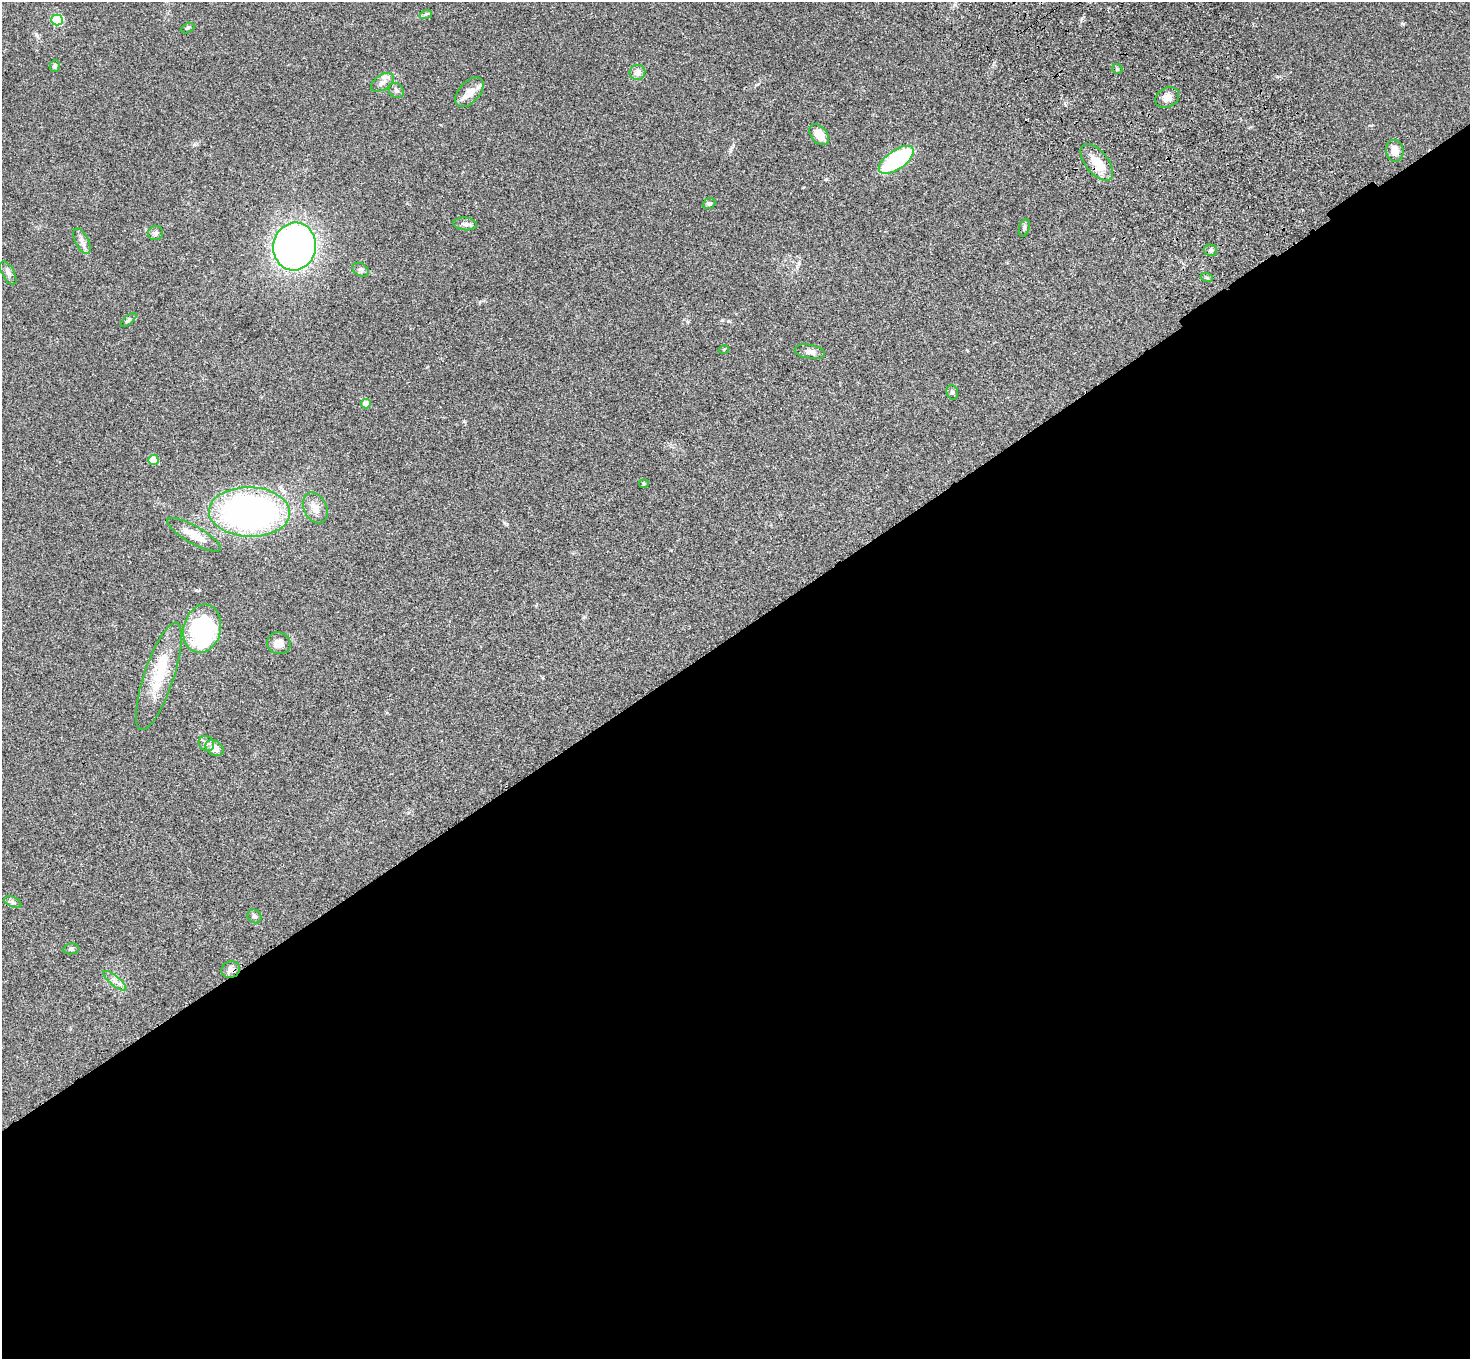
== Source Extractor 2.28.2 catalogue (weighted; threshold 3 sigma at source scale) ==
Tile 15 of 4 x 4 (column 3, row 4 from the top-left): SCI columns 3043-4510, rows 379-1735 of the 6083 x 6047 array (HDU 1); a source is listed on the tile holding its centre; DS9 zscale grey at full resolution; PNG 1472 x 1361 px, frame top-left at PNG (2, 2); each listed source drawn as its Kron ellipse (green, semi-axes under 4 px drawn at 4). Shown black and unused: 54% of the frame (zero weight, under 3 of 4 exposures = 6% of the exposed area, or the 3 px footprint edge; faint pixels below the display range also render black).
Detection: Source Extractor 2.28.2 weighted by HDU 2 'WHT'; one run over the whole footprint, this tile lists its part. Background 0.0472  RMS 0.0052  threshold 0.0233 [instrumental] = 3 sigma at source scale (4.5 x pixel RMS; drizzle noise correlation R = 1.50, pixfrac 1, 0.05/0.05 arcsec/px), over >= 5 px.
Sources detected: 46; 1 inside a brighter object's white glare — neither listed nor drawn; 1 inside a brighter listed object's ellipse — not listed separately; the other 44 listed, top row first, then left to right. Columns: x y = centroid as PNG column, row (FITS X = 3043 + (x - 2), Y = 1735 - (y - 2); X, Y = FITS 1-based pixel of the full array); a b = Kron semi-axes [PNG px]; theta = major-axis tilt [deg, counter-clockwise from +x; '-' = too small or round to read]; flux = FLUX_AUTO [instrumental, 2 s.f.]
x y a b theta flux
426 14 6 4 18 0.84
57 20 6 5 - 33
187 28 7 4 26 0.74
55 66 6 5 - 0.98
1117 69 5 4 - 0.63
637 72 8 7 - 3.2
382 82 12 7 33 2.9
396 91 8 7 - 1.5
469 92 17 10 47 5.4
1167 97 12 10 28 3.6
819 135 12 8 -50 6.2
1395 151 11 9 -83 4.4
896 160 20 9 35 51
1097 162 22 11 -51 10
709 204 6 5 - 1.4
465 224 12 6 -5 1.7
1024 228 9 5 75 1
155 233 7 7 - 1.4
82 241 14 6 -63 2.4
295 246 24 21 78 230
1211 250 7 6 - 1
361 270 9 6 -30 1.4
8 273 13 6 -62 1.8
1207 278 6 4 -19 0.69
129 320 10 3 40 0.83
724 349 5 3 - 0.45
810 352 15 7 -10 2.5
952 392 7 5 -75 0.96
366 404 5 4 - 5.7
153 460 5 5 - 12
644 484 5 4 - 0.51
315 508 16 11 -64 5
249 512 40 25 -1 180
194 535 30 9 -29 8.4
202 629 24 18 76 58
279 643 12 11 - 3.7
159 676 56 15 71 20
206 743 8 7 - 1.6
215 748 9 7 -35 4
13 902 9 5 -25 1.3
254 916 7 6 - 1.2
71 949 8 5 10 0.97
231 970 9 8 - 2.4
115 981 14 5 -39 2.4
Overlapping masked pixels (flux is a lower limit): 2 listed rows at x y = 1097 162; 231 970
Unlisted compact peaks at least as high as the median listed source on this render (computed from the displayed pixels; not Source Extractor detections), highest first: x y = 1403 24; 826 179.